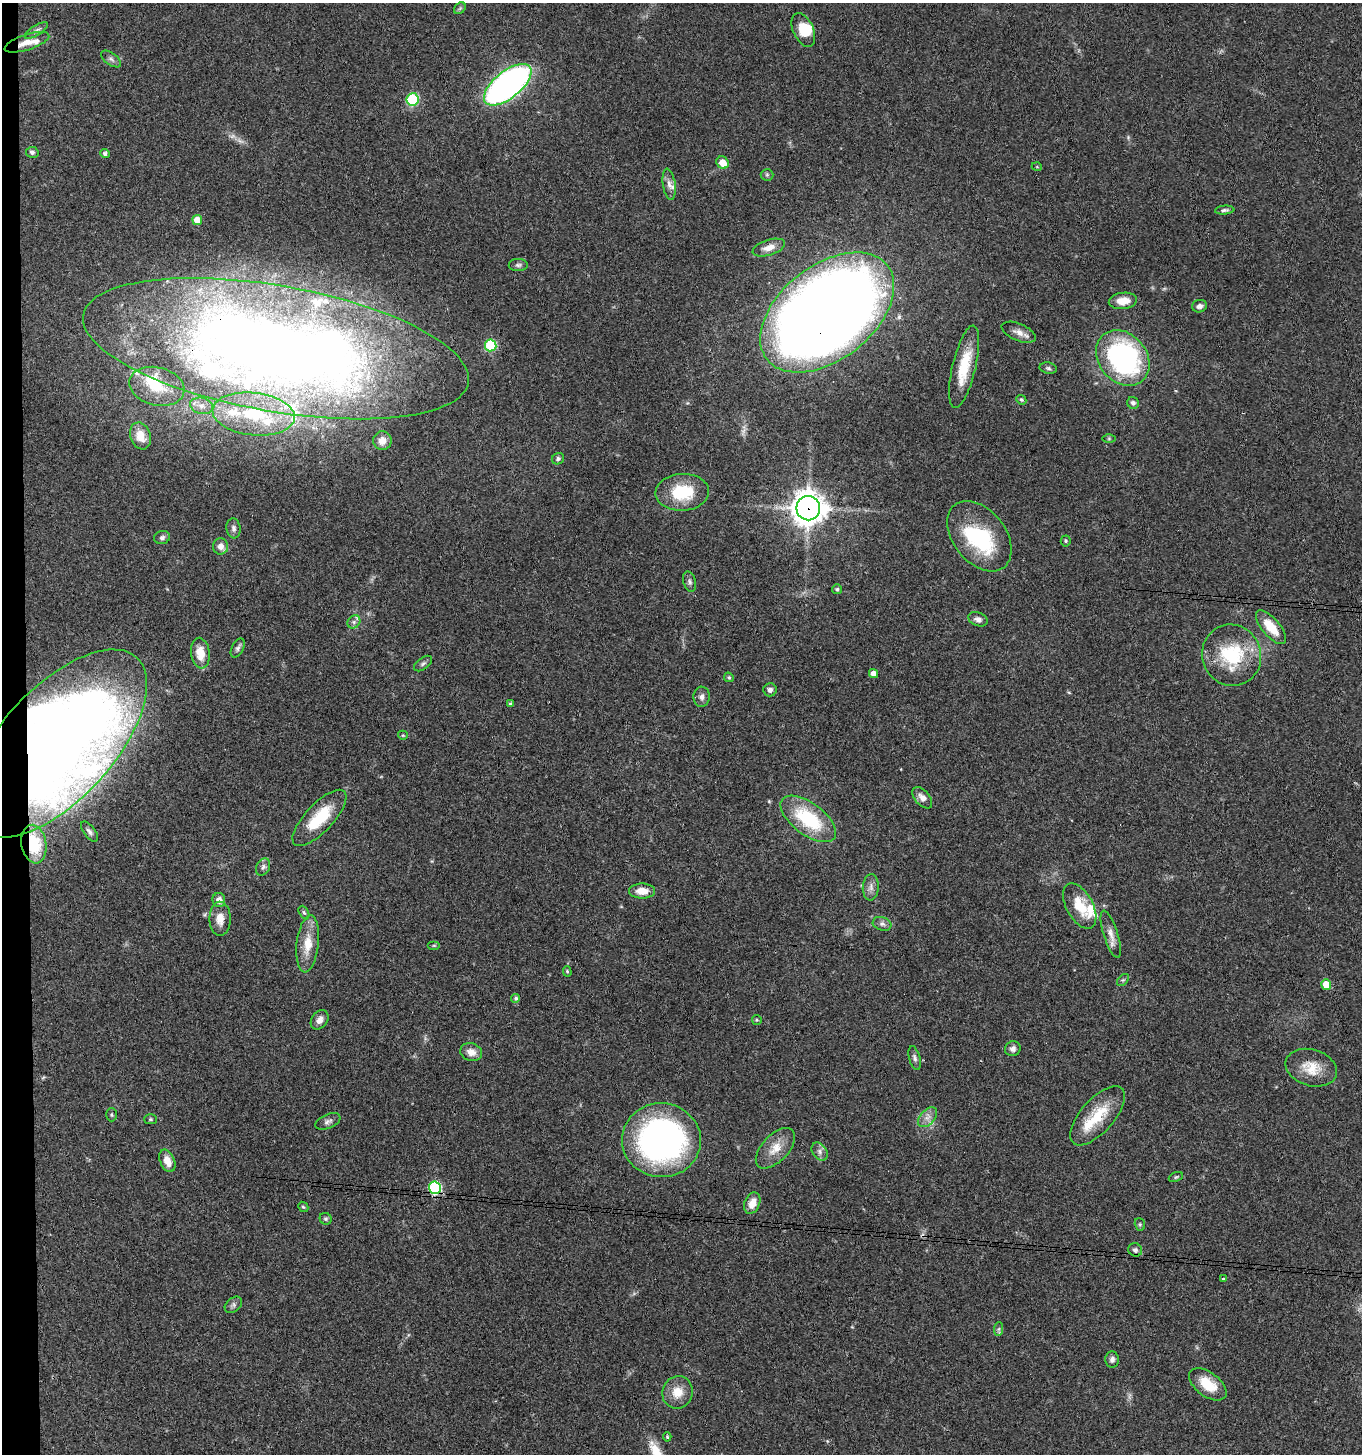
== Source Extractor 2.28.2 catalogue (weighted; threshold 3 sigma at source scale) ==
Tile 4 of 3 x 3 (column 1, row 2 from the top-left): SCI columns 205-1564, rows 1457-2908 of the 4441 x 4368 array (HDU 1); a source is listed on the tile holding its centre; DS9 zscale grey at full resolution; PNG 1364 x 1456 px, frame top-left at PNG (2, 3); each listed source drawn as its Kron ellipse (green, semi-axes under 4 px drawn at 4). Shown black and unused: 2% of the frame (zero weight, under 3 of 4 exposures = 6% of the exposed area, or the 3 px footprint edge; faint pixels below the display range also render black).
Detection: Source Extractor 2.28.2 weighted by HDU 2 'WHT'; one run over the whole footprint, this tile lists its part. Background 0.0675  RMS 0.0053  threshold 0.0238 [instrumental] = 3 sigma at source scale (4.5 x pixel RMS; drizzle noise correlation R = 1.50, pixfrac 1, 0.05/0.05 arcsec/px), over >= 5 px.
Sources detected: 126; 4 inside a brighter object's white glare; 1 cosmic-ray / hot-pixel residue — neither listed nor drawn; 14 inside a brighter listed object's ellipse — not listed separately; the other 107 listed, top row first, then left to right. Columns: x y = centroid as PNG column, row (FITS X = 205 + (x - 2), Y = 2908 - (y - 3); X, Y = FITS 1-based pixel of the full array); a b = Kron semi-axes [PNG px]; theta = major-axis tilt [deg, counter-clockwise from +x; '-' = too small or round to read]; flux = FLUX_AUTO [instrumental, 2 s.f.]
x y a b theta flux
460 8 6 5 - 0.83
803 30 18 10 -66 10
36 31 13 5 33 1.8
27 42 23 7 18 5.6
111 59 12 6 -36 1.8
508 85 28 13 39 220
412 99 6 6 - 43
32 152 6 5 - 1.3
105 154 5 4 - 1.5
722 163 6 5 - 6
1037 167 5 3 - 0.47
767 175 6 6 - 0.88
669 184 16 6 -82 3
1225 210 10 4 4 1.2
197 220 5 4 - 7
769 248 17 8 17 4.7
518 265 9 6 1 1.4
1123 301 14 8 7 6.3
1199 306 7 6 - 1.9
827 312 76 47 38 1100
1019 332 18 8 -23 4.2
491 345 6 6 - 39
276 349 195 63 -10 850
1123 358 30 24 -50 110
964 367 42 11 77 18
1048 368 9 5 -11 1.2
157 386 28 19 -13 19
1021 400 5 4 - 0.74
1133 403 6 5 - 1.9
202 406 12 8 -15 3.5
254 414 41 21 -6 32
140 436 14 10 -69 6.7
1109 438 6 4 0 0.8
382 441 9 9 - 4.1
558 459 6 5 - 1.2
682 492 27 18 3 24
808 508 12 12 - 770
233 528 10 7 -82 2
979 536 40 26 -51 45
162 537 8 6 17 1.5
1066 541 5 5 - 0.79
221 546 8 7 - 3.9
690 582 10 6 -74 1.5
837 589 5 5 - 0.9
978 619 10 6 -20 2
354 622 7 6 - 1.6
1271 627 21 9 -49 12
238 648 10 6 61 1.6
200 653 15 9 -82 9
1232 655 31 29 -69 36
423 663 10 5 37 1.5
873 673 5 4 - 3.1
729 677 5 4 - 0.8
770 690 6 6 - 2
702 697 10 8 88 2.3
510 704 4 3 - 0.85
403 735 5 4 - 0.64
57 744 117 56 47 600
922 798 12 7 -50 3.7
319 818 36 14 47 21
808 819 32 16 -37 37
89 832 12 5 -52 1.7
34 844 19 12 -81 12
263 867 9 6 60 1.6
871 887 13 8 86 2.9
642 891 13 7 0 6.7
219 900 7 6 - 3.3
1080 906 25 13 -61 14
304 912 7 4 -62 0.84
220 919 17 10 -90 5.7
882 924 9 6 -18 1.9
1111 934 24 7 -72 4.5
308 944 28 11 83 11
434 945 6 4 0 0.65
567 971 5 4 - 0.76
1123 980 7 4 43 0.81
1326 985 5 5 - 11
516 998 4 4 - 1.1
320 1020 10 7 52 3
757 1020 5 4 - 0.65
1013 1049 8 7 - 2.2
471 1052 11 9 -15 4.6
915 1058 12 5 -75 1.7
1311 1068 26 18 -17 12
111 1115 6 5 - 0.81
1098 1116 37 16 48 19
927 1117 12 7 47 3.3
150 1119 6 5 - 0.74
328 1121 13 7 23 2
661 1140 39 37 -3 190
775 1148 25 13 47 9
820 1151 10 7 -54 2.3
167 1161 12 7 -67 5.2
1176 1177 7 4 22 0.88
435 1188 6 6 - 61
752 1203 11 7 67 5.2
303 1207 5 4 - 0.69
326 1219 6 5 - 1
1140 1224 6 5 - 0.76
1135 1250 7 6 - 1.5
1223 1279 3 3 - 1.5
233 1305 10 7 40 1.7
999 1329 7 4 88 0.87
1112 1359 8 7 - 1.9
1208 1384 21 12 -37 13
677 1392 16 15 - 8.5
667 1437 4 4 - 0.74
Overlapping masked pixels (flux is a lower limit): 7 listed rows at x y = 27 42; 827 312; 276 349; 808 508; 57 744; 34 844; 435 1188